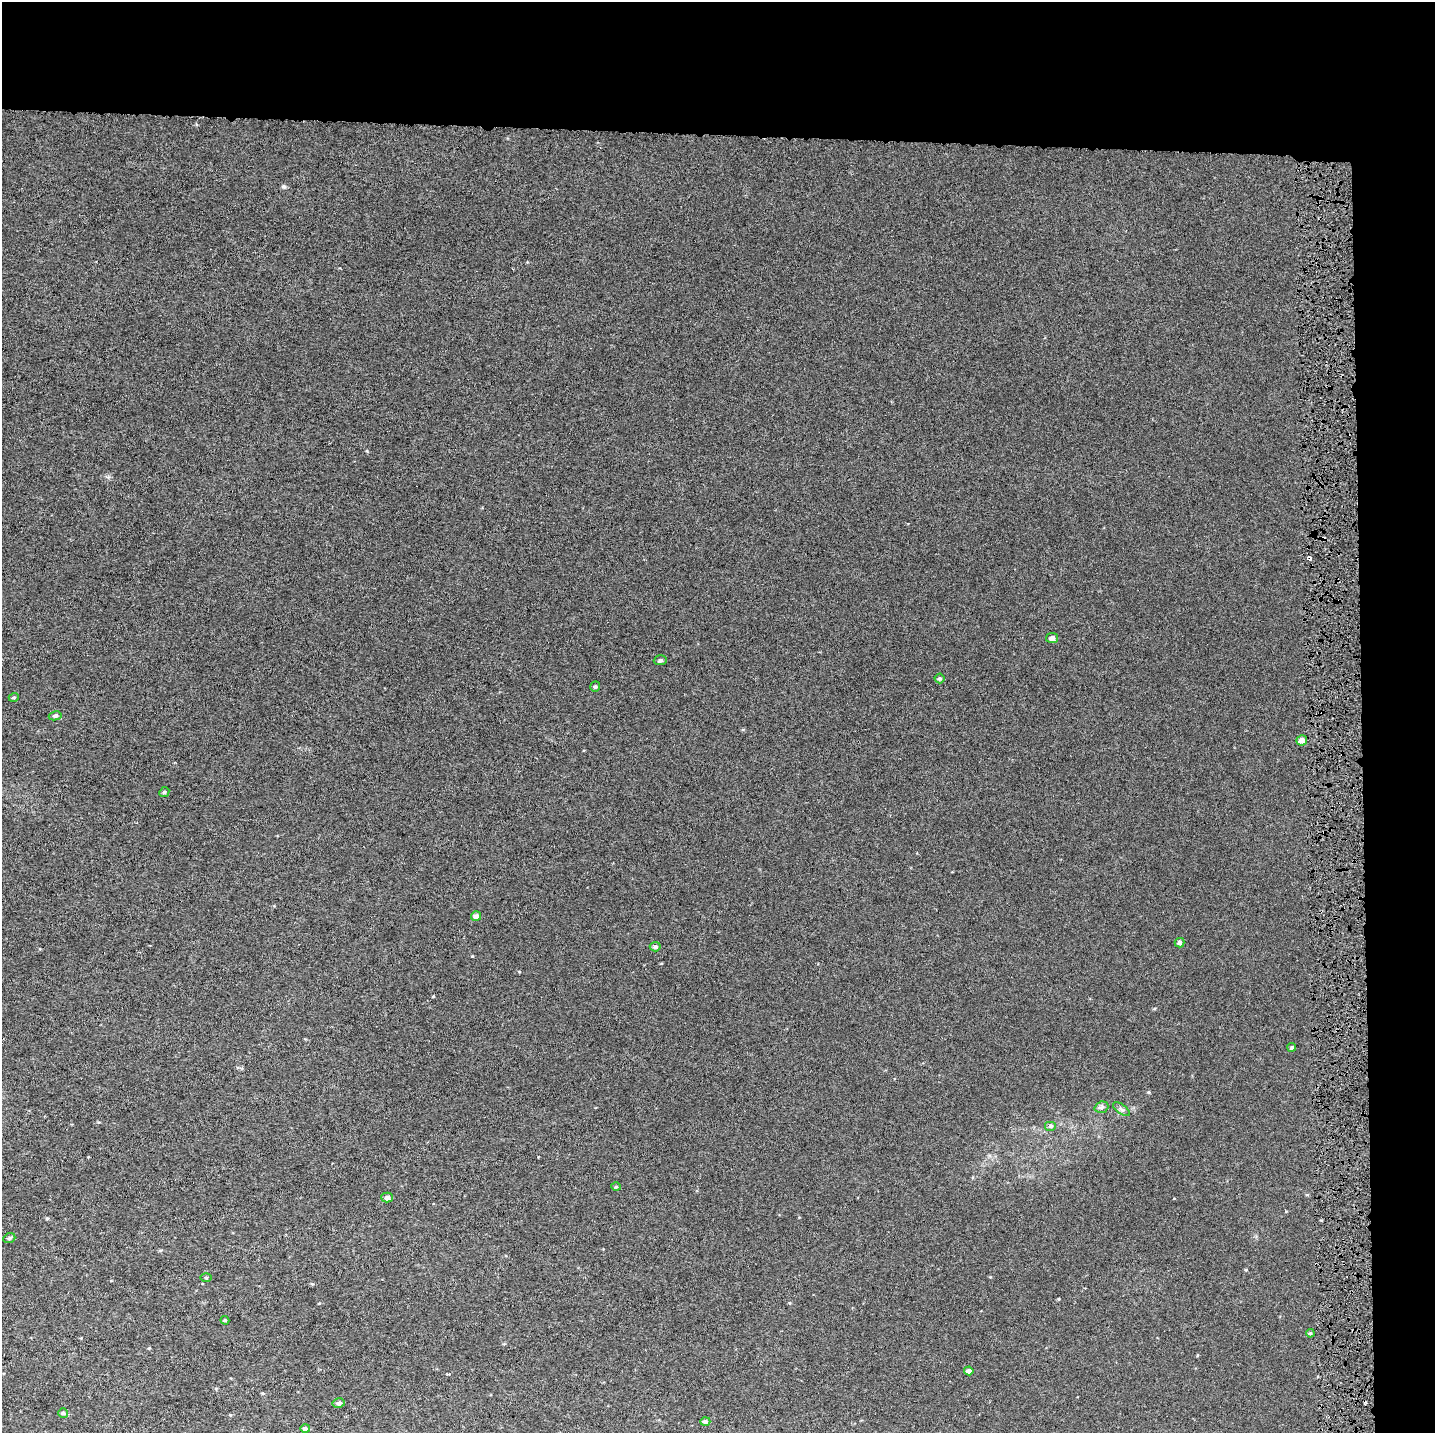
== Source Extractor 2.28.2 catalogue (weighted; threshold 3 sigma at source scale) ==
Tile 3 of 3 x 3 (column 3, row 1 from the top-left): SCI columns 3047-4479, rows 2862-4292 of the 4661 x 4302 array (HDU 1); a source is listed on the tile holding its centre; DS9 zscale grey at full resolution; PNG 1437 x 1435 px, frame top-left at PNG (2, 2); each listed source drawn as its Kron ellipse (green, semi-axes under 4 px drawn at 4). Shown black and unused: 14% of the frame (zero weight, under 4 of 8 exposures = <1% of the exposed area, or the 3 px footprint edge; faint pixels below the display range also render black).
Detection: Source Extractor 2.28.2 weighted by HDU 2 'WHT'; one run over the whole footprint, this tile lists its part. Background 4.09e-04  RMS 0.0014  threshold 0.00569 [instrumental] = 3 sigma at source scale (4.09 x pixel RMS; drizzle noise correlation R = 1.36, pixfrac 0.8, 0.0396/0.0396 arcsec/px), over >= 5 px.
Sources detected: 29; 3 cosmic-ray / hot-pixel residue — neither listed nor drawn; the other 26 listed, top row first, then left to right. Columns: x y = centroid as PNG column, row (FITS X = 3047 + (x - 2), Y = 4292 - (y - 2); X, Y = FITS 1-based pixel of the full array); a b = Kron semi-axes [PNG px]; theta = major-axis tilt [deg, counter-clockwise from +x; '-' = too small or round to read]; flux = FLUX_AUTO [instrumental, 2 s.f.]
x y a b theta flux
1052 638 6 5 - 0.61
660 660 6 5 - 0.19
939 678 5 5 - 0.19
595 687 5 5 - 0.19
14 697 5 3 - 0.13
55 716 6 4 9 0.26
1302 740 5 5 - 0.69
164 792 5 4 - 0.18
476 916 5 5 - 0.55
1180 943 5 5 - 0.36
655 947 5 4 - 0.28
1292 1047 4 4 - 0.19
1101 1107 7 5 20 0.3
1121 1109 10 4 -35 0.3
1050 1126 6 5 - 0.25
616 1187 5 3 - 0.11
387 1197 6 5 - 0.45
9 1238 6 4 21 0.2
206 1278 5 3 - 0.12
225 1320 4 3 - 0.12
1310 1333 4 3 - 0.15
969 1371 4 4 - 0.56
339 1403 6 5 - 0.32
63 1413 5 5 - 0.22
705 1422 5 4 - 0.29
305 1429 5 4 - 0.37
Unlisted compact peaks at least as high as the median listed source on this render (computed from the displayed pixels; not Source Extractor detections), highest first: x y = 284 187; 472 956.